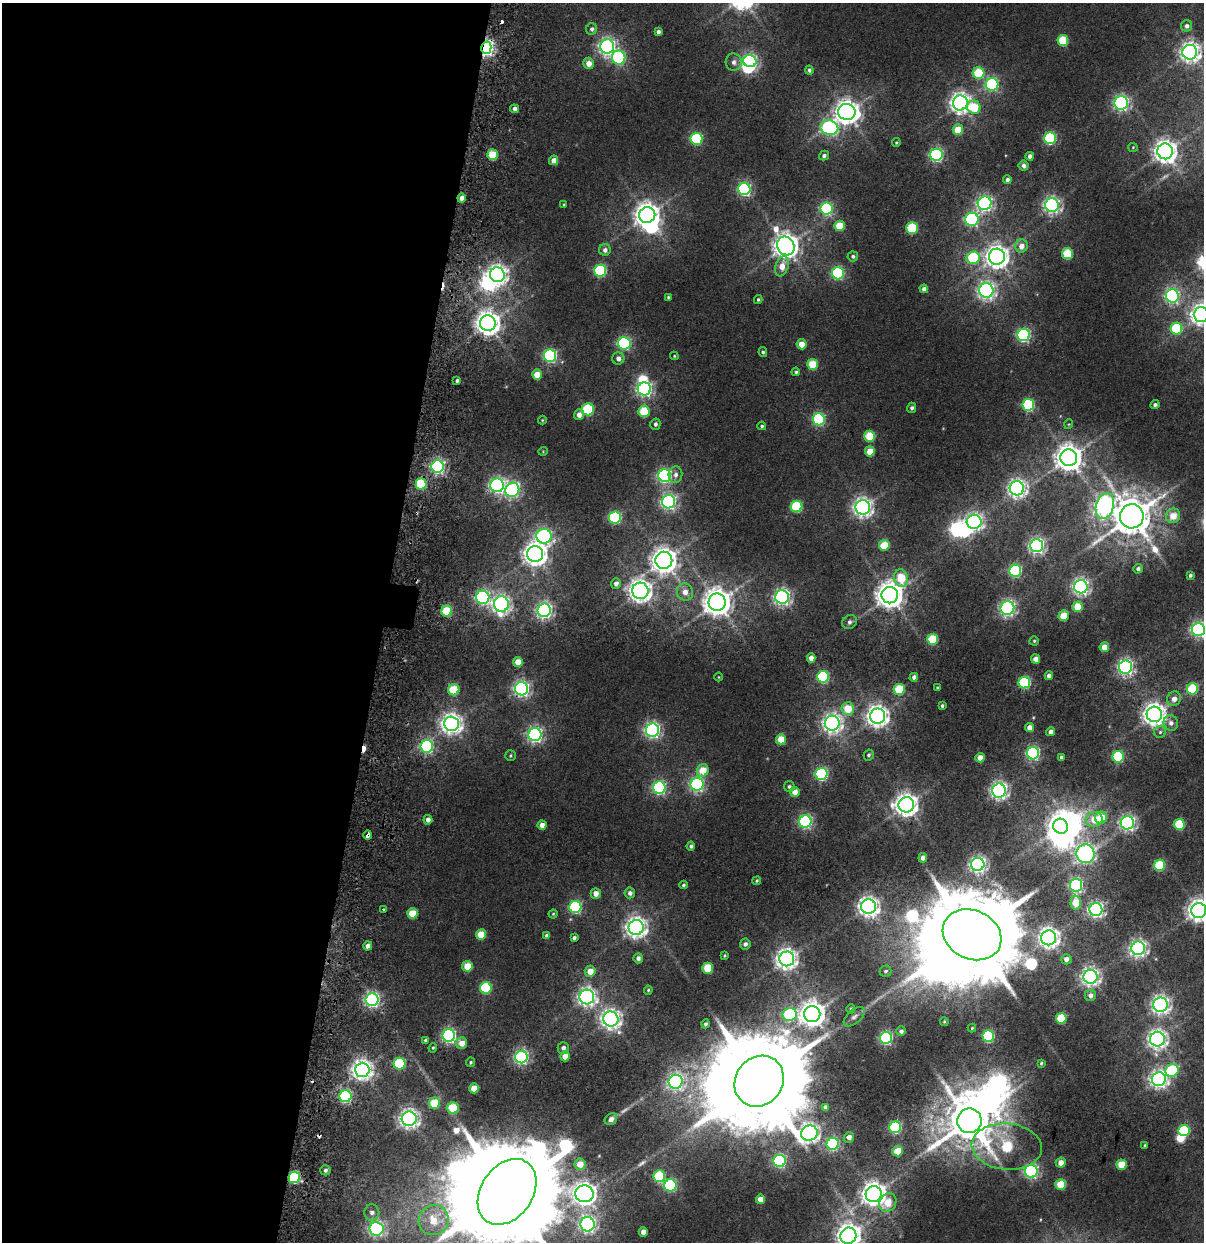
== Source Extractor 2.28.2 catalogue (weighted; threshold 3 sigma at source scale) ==
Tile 5 of 4 x 4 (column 1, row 2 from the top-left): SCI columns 240-1441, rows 3391-4630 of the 5173 x 6321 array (HDU 1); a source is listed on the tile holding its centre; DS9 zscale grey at full resolution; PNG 1206 x 1244 px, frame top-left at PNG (2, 3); each listed source drawn as its Kron ellipse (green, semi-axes under 4 px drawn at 4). Shown black and unused: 32% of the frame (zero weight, under 2 of 5 exposures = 17% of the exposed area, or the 3 px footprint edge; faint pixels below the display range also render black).
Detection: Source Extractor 2.28.2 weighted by HDU 2 'WHT'; one run over the whole footprint, this tile lists its part. Background 0.0107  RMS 0.0055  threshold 0.0249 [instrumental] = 3 sigma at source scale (4.5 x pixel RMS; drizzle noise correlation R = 1.50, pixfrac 1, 0.0396/0.0396 arcsec/px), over >= 5 px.
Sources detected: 316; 4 too faint to see at this stretch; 15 inside a brighter object's white glare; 5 cosmic-ray / hot-pixel residue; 1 long thin detection or spike segment (spike, bleed or trail) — neither listed nor drawn; the other 291 listed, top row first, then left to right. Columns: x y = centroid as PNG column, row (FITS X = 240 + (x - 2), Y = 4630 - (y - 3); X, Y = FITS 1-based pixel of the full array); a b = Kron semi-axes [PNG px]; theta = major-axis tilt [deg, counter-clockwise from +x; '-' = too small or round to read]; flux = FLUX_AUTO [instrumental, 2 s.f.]
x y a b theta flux
1187 26 5 5 - 1.7
592 29 6 5 - 1.5
658 32 4 4 - 1.5
1063 40 5 5 - 21
607 46 7 7 - 200
486 48 6 5 - 180
1190 52 7 7 - 300
619 58 7 6 - 71
750 61 6 6 - 120
734 62 8 8 - 2.5
589 63 5 5 - 5
809 70 4 4 - 1.1
978 73 6 6 - 26
992 84 6 6 - 76
960 103 7 7 - 300
1121 103 7 6 - 140
974 107 7 6 - 17
515 109 4 4 - 2.6
847 112 9 8 - 470
829 128 9 7 -15 130
958 130 5 5 - 11
1050 138 6 6 - 67
696 139 6 6 - 47
896 142 4 3 - 0.56
1133 147 5 4 - 0.48
1165 151 8 7 - 410
493 155 5 5 - 20
936 155 6 6 - 93
824 156 5 4 - 1.4
1030 156 4 4 - 2.1
554 160 5 4 - 3.9
1024 166 5 5 - 1.8
1007 180 4 4 - 1.6
744 189 6 6 - 92
462 198 4 4 - 3.9
985 203 7 6 - 160
564 205 3 3 - 0.45
1052 205 7 6 - 180
826 209 6 6 - 81
647 215 8 8 - 490
972 219 6 6 - 91
839 226 5 5 - 15
912 228 6 5 - 33
786 246 10 8 -60 510
1021 246 6 6 - 4.3
605 250 6 6 - 2
1067 254 5 5 - 22
853 256 5 5 - 1.2
997 257 8 8 - 420
973 258 7 6 - 42
782 266 10 6 70 6.3
600 270 6 6 - 56
838 273 6 6 - 68
497 275 7 7 - 280
924 289 4 4 - 2.1
986 291 7 7 - 200
1172 296 6 6 - 120
668 297 3 3 - 0.56
758 299 4 4 - 0.67
1201 315 7 7 - 360
488 323 8 7 - 470
1176 329 6 6 - 38
1024 335 6 6 - 90
624 343 6 6 - 83
801 344 5 5 - 7.7
763 352 5 4 - 0.93
550 356 6 6 - 91
674 356 4 3 - 0.52
618 358 6 6 - 2.5
813 364 5 5 - 20
796 372 4 4 - 0.71
537 375 5 5 - 8
457 380 3 3 - 1
644 389 6 6 - 150
1028 405 6 6 - 57
1155 405 4 4 - 1.3
912 408 5 4 - 1.1
588 409 6 6 - 40
644 411 6 5 - 21
579 415 5 5 - 3
819 419 6 6 - 73
542 420 4 4 - 0.43
655 424 6 5 - 1.3
1069 424 5 3 - 0.44
762 426 4 3 - 0.75
870 436 5 5 - 20
543 451 5 3 - 0.36
870 451 5 5 - 9.6
1069 458 8 8 - 640
438 466 6 6 - 120
675 475 8 7 - 2.2
665 476 6 6 - 110
421 484 5 5 - 33
497 485 7 6 - 140
1017 488 7 7 - 250
512 490 7 7 - 130
668 502 6 6 - 150
1105 506 13 8 73 220
797 507 6 6 - 38
863 507 7 7 - 280
1132 516 12 12 - 1600
1173 516 7 7 - 7.6
615 518 6 6 - 62
974 522 7 7 - 210
544 536 7 7 - 130
884 545 5 5 - 15
1036 546 6 6 - 170
535 554 8 8 - 440
664 560 8 8 - 540
1138 569 5 4 - 1.5
1015 571 6 6 - 67
1190 575 4 3 - 1.1
901 578 9 7 -82 17
616 583 5 5 - 2.1
1081 587 7 6 - 200
640 591 8 8 - 360
685 592 9 8 - 4.2
890 595 8 8 - 620
483 597 7 6 - 120
782 597 7 7 - 190
717 602 8 8 - 710
501 604 8 7 - 230
1077 607 5 5 - 13
1007 608 7 7 - 150
544 610 7 6 - 170
447 611 5 5 - 23
1064 616 5 5 - 13
850 622 7 6 - 1.7
1198 629 6 6 - 140
933 639 5 5 - 26
1034 641 4 4 - 0.67
1104 647 5 4 - 5.7
811 658 4 4 - 3.4
1036 659 4 4 - 3.8
518 662 5 5 - 6.8
1126 667 6 6 - 160
1049 676 4 4 - 2.8
718 677 4 3 - 0.34
823 677 6 6 - 60
914 677 4 4 - 1.9
1024 683 6 6 - 53
938 688 3 3 - 0.79
522 689 6 6 - 160
899 689 5 5 - 21
1192 689 5 5 - 31
454 690 6 5 - 21
1174 699 7 6 - 3
942 706 3 3 - 0.84
848 709 6 6 - 12
1154 714 7 7 - 410
878 716 7 7 - 370
832 723 7 7 - 260
1171 723 8 7 - 2.3
451 724 7 7 - 320
1030 728 4 4 - 4.2
652 730 7 6 - 160
1051 732 4 4 - 2.8
1160 732 6 6 - 1
535 735 6 6 - 150
781 739 5 5 - 9.7
427 746 6 6 - 89
1033 753 6 6 - 96
510 755 5 5 - 0.78
869 755 5 4 - 0.85
1118 757 6 5 - 43
980 758 5 4 - 4.3
1061 758 4 3 - 1.3
703 770 6 5 - 11
821 774 6 6 - 75
697 784 6 6 - 110
789 786 5 5 - 0.98
659 788 6 6 - 100
999 791 7 7 - 200
795 792 5 5 - 4.5
906 805 8 7 - 420
1101 818 6 6 - 11
428 820 4 4 - 2.5
1094 820 8 7 - 8.9
805 822 6 6 - 96
1127 823 7 6 - 160
1179 824 5 5 - 27
542 825 4 4 - 3.8
1061 826 7 7 - 520
368 835 4 3 - 24
691 846 4 4 - 1.2
1085 854 9 9 - 170
923 858 5 4 - 2.6
978 864 6 6 - 180
1160 865 5 5 - 31
757 881 4 4 - 0.59
683 885 4 3 - 0.78
1076 885 6 6 - 110
596 893 5 5 - 3.9
630 893 5 5 - 1.8
1076 903 7 5 87 13
575 907 6 6 - 69
868 907 7 7 - 320
384 909 3 3 - 1.3
1096 909 6 6 - 170
1199 910 7 7 - 410
412 913 5 5 - 13
553 914 4 4 - 0.56
636 927 7 7 - 350
481 934 5 5 - 13
972 935 30 24 -26 12000
547 936 4 4 - 1.6
574 938 4 4 - 1.2
1049 938 7 7 - 310
745 944 5 5 - 1.7
368 946 4 4 - 2.9
1138 948 7 6 - 200
725 956 3 3 - 0.61
638 958 5 4 - 2
787 959 7 7 - 340
1066 959 5 5 - 2.8
467 966 5 5 - 12
708 968 5 5 - 22
590 971 5 5 - 6.2
885 971 6 5 - 0.99
1090 977 7 7 - 240
486 988 6 6 - 39
648 990 4 4 - 0.65
1090 995 6 5 - 2.4
587 997 7 7 - 230
372 1000 6 6 - 130
1161 1005 7 7 - 240
851 1009 4 4 - 0.83
812 1014 8 8 - 580
790 1015 7 6 - 63
854 1017 12 7 41 1.8
1061 1018 5 5 - 23
611 1019 8 7 - 290
944 1021 4 3 - 0.56
705 1024 4 4 - 1.1
972 1028 4 4 - 0.51
901 1031 5 4 - 1.5
449 1036 6 6 - 120
988 1036 6 6 - 49
886 1038 6 6 - 87
1157 1039 7 7 - 270
425 1040 4 4 - 0.86
462 1043 5 5 - 5.8
433 1048 5 4 - 0.61
563 1048 6 5 - 2.1
565 1056 5 5 - 6.1
521 1057 6 6 - 130
471 1062 5 4 - 0.78
1041 1063 3 3 - 0.6
400 1064 6 6 - 39
362 1070 7 7 - 330
1172 1070 7 6 - 41
1159 1079 7 7 - 240
759 1081 26 23 53 13000
676 1082 7 7 - 160
474 1088 5 5 - 7.7
345 1096 6 6 - 75
434 1103 5 5 - 16
825 1107 4 4 - 1.3
453 1108 5 5 - 27
409 1119 7 7 - 270
611 1119 7 5 40 2.8
969 1121 12 12 - 2500
895 1127 6 6 - 60
1184 1131 6 5 - 38
809 1133 8 7 - 270
849 1137 5 5 - 2.6
833 1144 6 6 - 71
1145 1145 3 3 - 0.48
1007 1147 35 23 -5 50
897 1151 5 5 - 13
780 1161 6 6 - 75
1061 1163 5 5 - 4.5
580 1164 6 5 - 7.5
1121 1165 5 5 - 14
325 1170 5 5 - 1.3
1031 1171 6 6 - 110
659 1176 6 6 - 34
294 1177 5 5 - 50
1061 1184 5 5 - 18
670 1185 6 6 - 66
507 1192 36 26 56 19000
584 1194 9 8 - 410
874 1194 8 8 - 480
760 1199 4 4 - 4.8
888 1203 10 8 56 11
372 1212 8 7 - 2.4
434 1220 15 14 - 14
587 1224 7 7 - 170
376 1229 7 7 - 140
643 1232 4 4 - 3.5
848 1236 8 8 - 470
Overlapping masked pixels (flux is a lower limit): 4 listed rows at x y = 486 48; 462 198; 368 835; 294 1177
Isophote crosses this tile's border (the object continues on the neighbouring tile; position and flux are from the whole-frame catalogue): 5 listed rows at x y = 1201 315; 1198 629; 1199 910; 507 1192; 848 1236